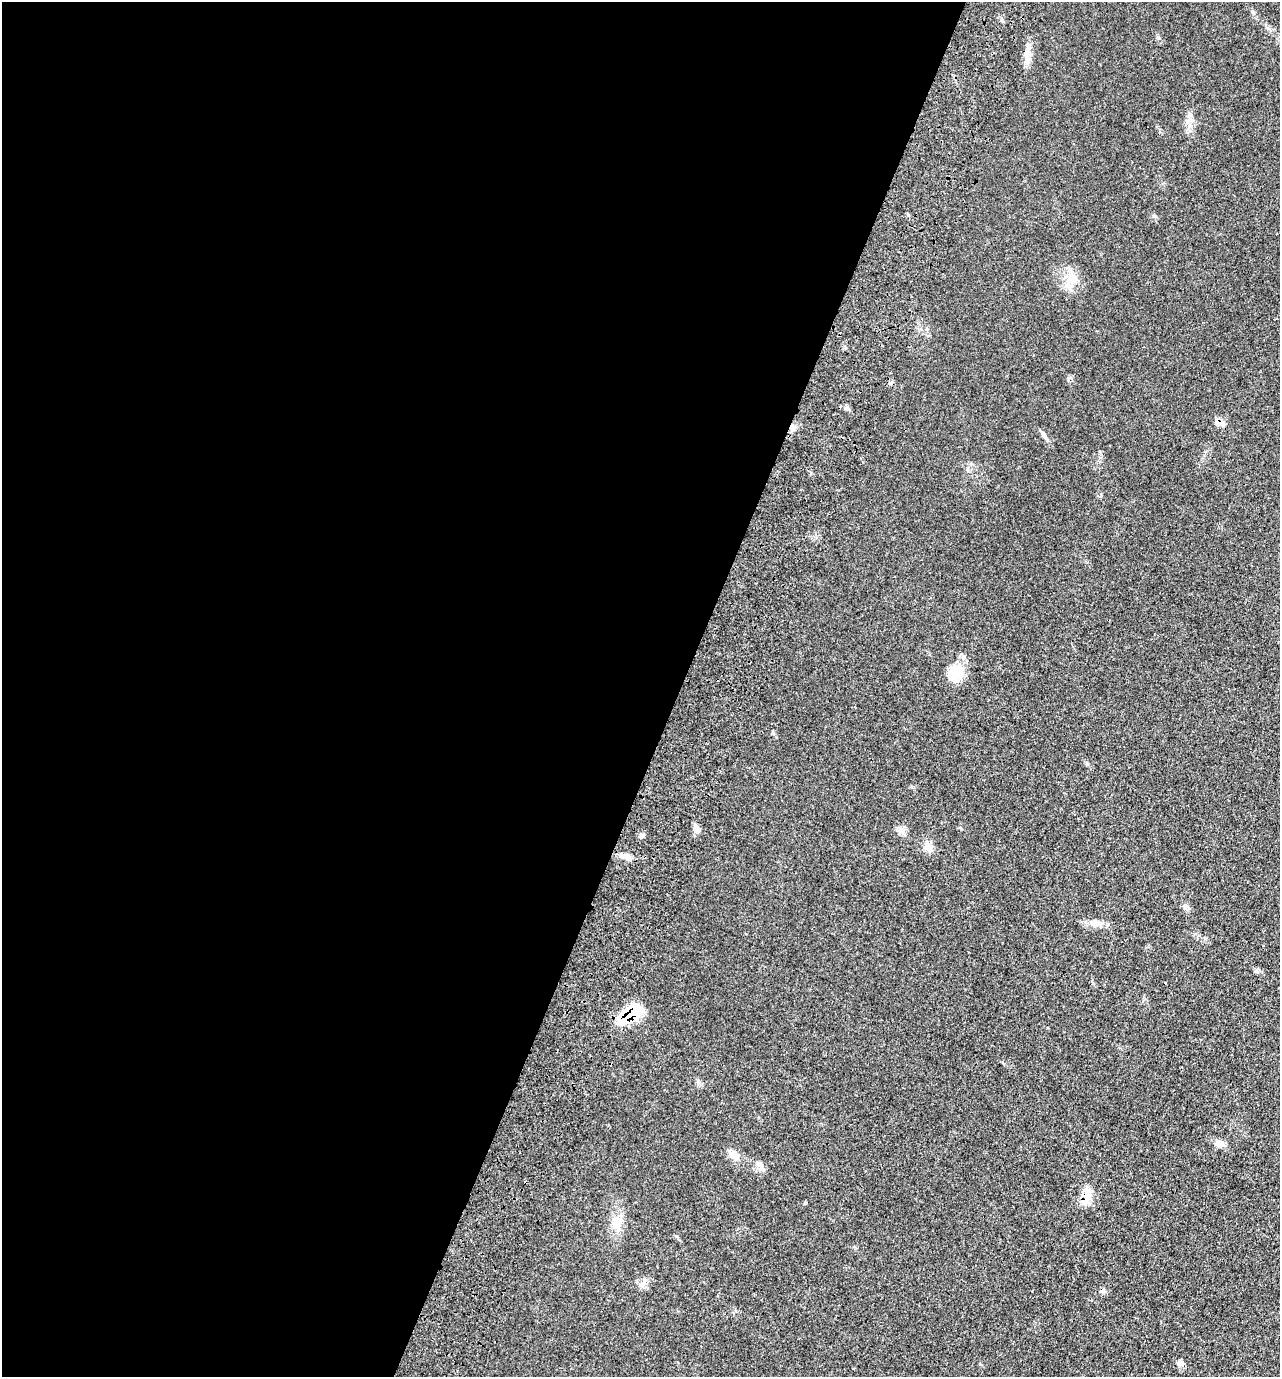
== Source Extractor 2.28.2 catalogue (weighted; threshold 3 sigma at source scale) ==
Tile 5 of 4 x 4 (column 1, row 2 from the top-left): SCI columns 286-1563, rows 2893-4267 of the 5809 x 5792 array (HDU 1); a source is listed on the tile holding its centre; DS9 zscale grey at full resolution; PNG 1282 x 1379 px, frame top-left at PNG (2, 2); no overlay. Shown black and unused: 53% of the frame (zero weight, under 3 of 4 exposures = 9% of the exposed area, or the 3 px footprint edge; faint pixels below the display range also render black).
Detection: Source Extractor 2.28.2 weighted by HDU 2 'WHT'; one run over the whole footprint, this tile lists its part. Background 0.0661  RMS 0.005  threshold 0.0226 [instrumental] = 3 sigma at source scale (4.5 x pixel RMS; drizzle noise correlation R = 1.50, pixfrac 1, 0.05/0.05 arcsec/px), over >= 5 px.
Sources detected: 18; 1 cosmic-ray / hot-pixel residue — not listed; the other 17 listed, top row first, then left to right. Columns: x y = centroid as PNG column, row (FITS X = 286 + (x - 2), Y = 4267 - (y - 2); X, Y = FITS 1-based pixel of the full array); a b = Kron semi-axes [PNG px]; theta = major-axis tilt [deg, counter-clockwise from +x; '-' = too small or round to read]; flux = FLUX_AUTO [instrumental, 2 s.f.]
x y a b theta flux
1027 55 9 6 -84 2.4
847 408 6 5 - 1.1
1220 423 14 5 -4 2
956 673 23 18 68 9.8
696 826 10 6 -53 1.9
642 836 7 5 21 1
928 847 14 9 -41 3.1
1095 923 13 9 -11 3
630 1014 27 12 37 25
1220 1144 14 8 -23 2.9
734 1155 15 9 -29 3.6
759 1164 7 4 -72 1.2
1086 1197 24 10 80 6.5
805 1203 4 4 - 0.53
617 1224 17 10 83 5.7
643 1283 9 4 19 1.2
1181 1363 8 7 - 1.8
Overlapping masked pixels (flux is a lower limit): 2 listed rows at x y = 630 1014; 1086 1197
Unlisted compact peaks at least as high as the median listed source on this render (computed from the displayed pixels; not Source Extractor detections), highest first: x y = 1087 764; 1185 907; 1154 216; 1159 38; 897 830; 773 733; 1068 378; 677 1236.